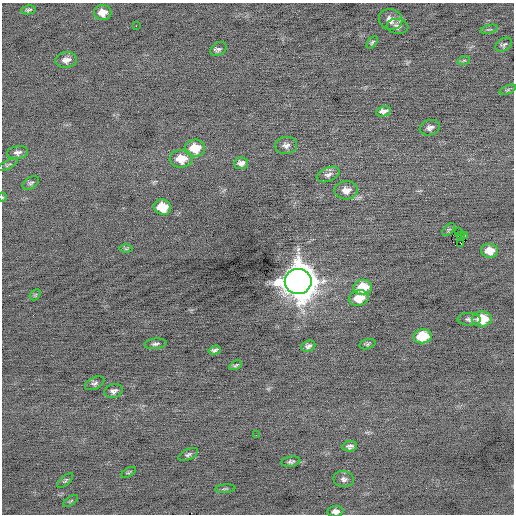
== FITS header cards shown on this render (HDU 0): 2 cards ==
NAXIS1  =                  512 / Axis length
NAXIS2  =                  512 / Axis length

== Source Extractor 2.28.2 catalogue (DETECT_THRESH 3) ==
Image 512 x 512 px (HDU 0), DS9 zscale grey, 1 PNG px = 1 image px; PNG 516 x 516 px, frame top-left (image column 1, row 512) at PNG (2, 3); each listed source drawn as its Kron ellipse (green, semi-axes under 4 px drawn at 4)
Background -0.103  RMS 0.65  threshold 1.95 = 3 sigma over >= 5 px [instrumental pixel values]
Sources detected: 56; all 56 listed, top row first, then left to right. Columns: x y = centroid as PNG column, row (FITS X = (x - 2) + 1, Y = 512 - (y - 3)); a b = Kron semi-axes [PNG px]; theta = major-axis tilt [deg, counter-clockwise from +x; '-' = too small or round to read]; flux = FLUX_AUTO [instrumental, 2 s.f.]
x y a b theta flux
28 10 7 4 8 88
103 12 9 7 5 440
391 19 12 10 -17 370
136 26 2 2 - 270
398 26 11 7 -6 190
489 29 9 3 13 75
372 42 7 4 52 68
504 45 9 6 31 100
219 49 9 6 31 120
66 60 11 7 6 250
464 60 6 4 19 68
508 90 9 3 21 62
383 111 7 5 11 200
430 128 10 7 15 170
286 145 11 8 6 210
195 148 10 8 3 1000
18 152 10 6 7 160
181 159 11 9 2 750
241 163 7 6 - 190
8 165 11 3 27 70
328 174 12 7 22 180
31 183 9 5 33 100
346 190 11 9 4 350
2 197 5 3 - 40
162 207 8 7 - 1200
449 230 8 4 45 67
458 231 4 2 - 5600
465 235 3 2 - 700
461 236 2 2 - 28
461 243 3 2 - 89
126 249 6 4 0 62
489 251 8 7 - 580
298 281 13 12 - 110000
363 287 9 7 13 1300
35 295 6 4 46 60
359 298 10 7 13 840
469 319 11 6 -1 160
482 319 10 7 1 1200
423 336 9 7 6 1600
155 344 11 5 6 130
367 344 8 5 16 82
308 346 7 5 21 120
215 350 6 4 16 110
236 365 7 3 25 72
95 383 10 6 25 120
114 391 9 7 15 160
256 435 2 2 - 68
350 446 7 5 8 130
188 454 10 5 24 110
291 462 9 5 8 100
129 472 8 3 30 63
344 479 10 8 -10 170
65 481 10 4 44 84
225 489 10 4 5 72
71 501 8 3 34 53
335 511 8 5 5 190
At the frame edge (FLAGS 8, measured only in part): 2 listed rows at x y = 2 197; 335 511